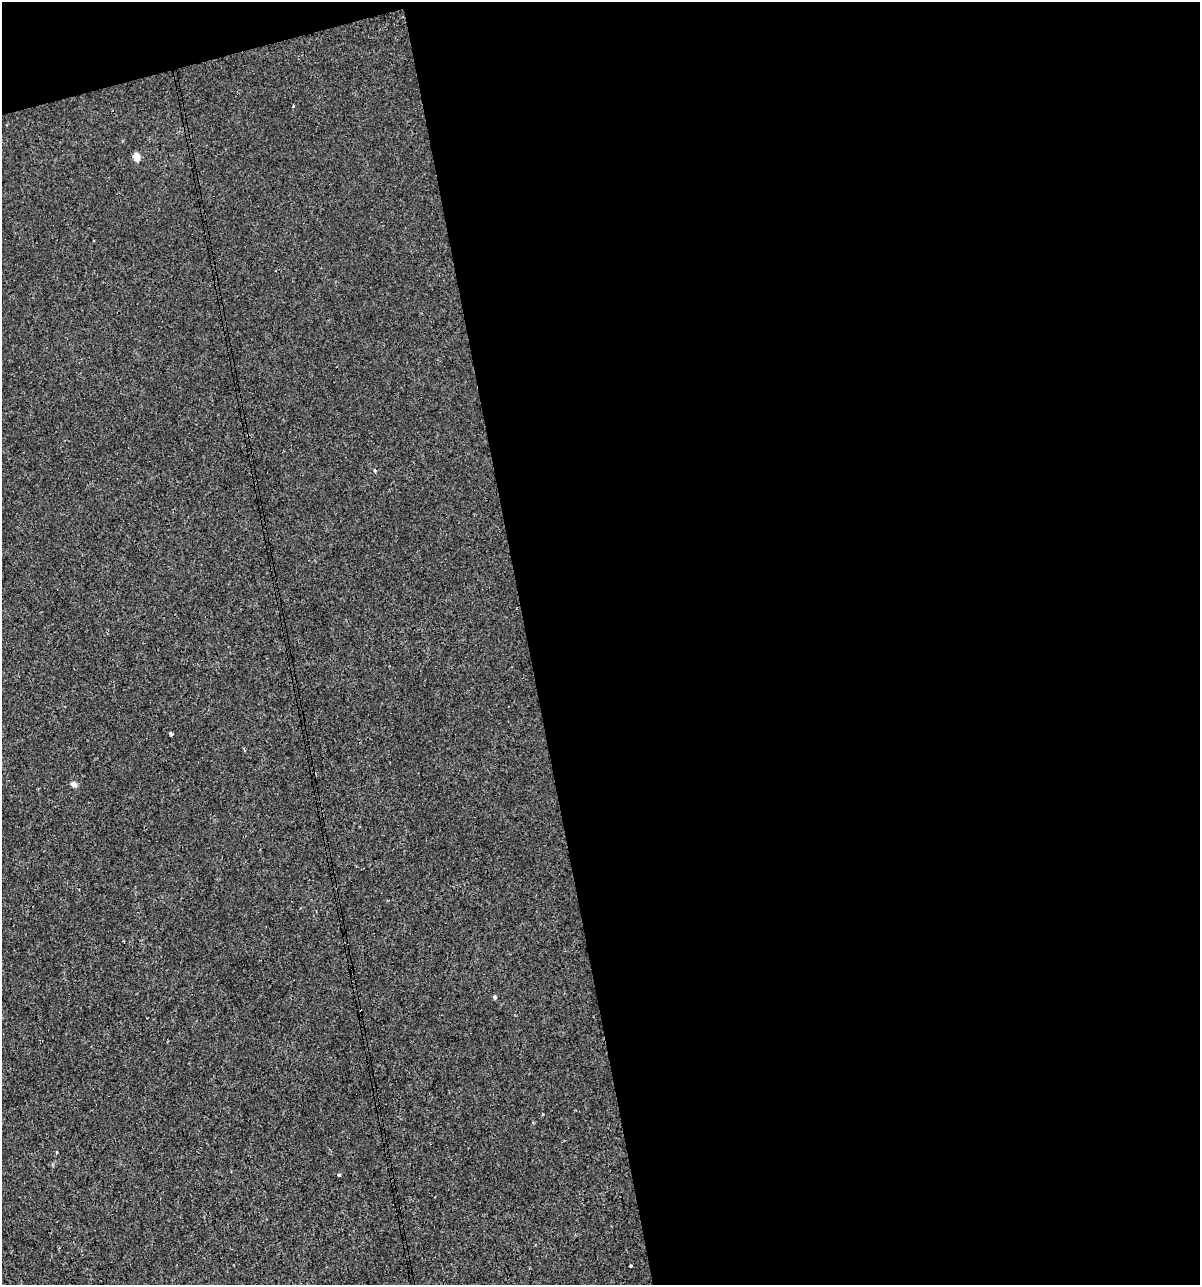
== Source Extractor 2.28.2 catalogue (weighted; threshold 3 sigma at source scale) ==
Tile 4 of 4 x 4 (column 4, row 1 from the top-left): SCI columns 3638-4835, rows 3850-5132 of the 4930 x 5132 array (HDU 1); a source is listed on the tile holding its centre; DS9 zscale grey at full resolution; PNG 1202 x 1287 px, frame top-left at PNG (2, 2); no overlay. Shown black and unused: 58% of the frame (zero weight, under 3 of 4 exposures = <1% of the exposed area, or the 3 px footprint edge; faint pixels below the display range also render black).
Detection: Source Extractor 2.28.2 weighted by HDU 2 'WHT'; one run over the whole footprint, this tile lists its part. Background 2.15e-04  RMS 0.0017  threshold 0.00763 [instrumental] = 3 sigma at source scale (4.5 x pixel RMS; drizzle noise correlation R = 1.50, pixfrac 1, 0.0396/0.0396 arcsec/px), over >= 5 px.
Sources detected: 12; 2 cosmic-ray / hot-pixel residue — not listed; the other 10 listed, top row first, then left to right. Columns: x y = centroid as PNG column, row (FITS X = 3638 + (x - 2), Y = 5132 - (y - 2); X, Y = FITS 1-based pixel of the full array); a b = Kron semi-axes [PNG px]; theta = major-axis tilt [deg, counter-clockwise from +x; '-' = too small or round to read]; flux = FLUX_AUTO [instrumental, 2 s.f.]
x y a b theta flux
293 105 3 3 - 0.32
136 157 5 4 - 3.6
171 734 3 3 - 0.64
244 749 4 2 - 0.21
74 784 8 6 -25 0.52
123 941 3 2 - 0.21
495 997 5 4 - 0.3
57 1152 4 3 - 0.15
339 1175 3 3 - 0.32
631 1266 3 3 - 0.67